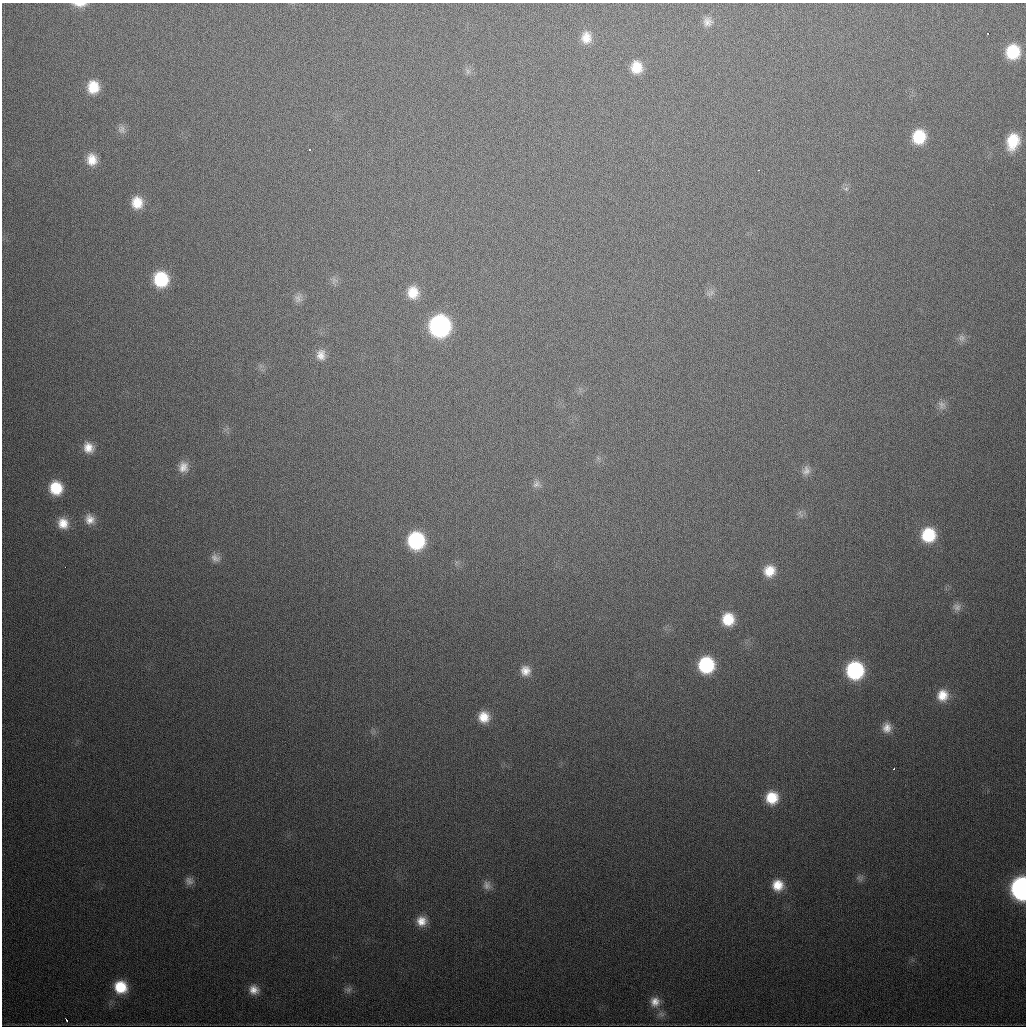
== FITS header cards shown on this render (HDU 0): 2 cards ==
NAXIS1  =                 1024
NAXIS2  =                 1024

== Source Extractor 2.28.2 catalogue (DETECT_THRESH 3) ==
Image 1024 x 1024 px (HDU 0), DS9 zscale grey, 1 PNG px = 1 image px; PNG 1028 x 1028 px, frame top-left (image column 1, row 1024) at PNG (2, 3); no overlay
Background 475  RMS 17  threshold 50.3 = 3 sigma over >= 5 px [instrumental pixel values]
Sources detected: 59; all 59 listed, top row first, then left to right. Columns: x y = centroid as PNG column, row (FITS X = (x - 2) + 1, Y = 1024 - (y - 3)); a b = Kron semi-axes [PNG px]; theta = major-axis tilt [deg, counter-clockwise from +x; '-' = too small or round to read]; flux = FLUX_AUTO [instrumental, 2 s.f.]
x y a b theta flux
80 4 16 5 -1 8700
707 22 12 12 - 8200
988 33 3 2 - 2500
586 38 15 13 -89 15000
1013 52 13 12 - 43000
636 67 13 12 - 20000
468 71 7 6 - 3200
93 87 14 12 89 24000
121 129 11 10 - 6000
919 137 14 12 72 38000
1013 141 17 12 74 35000
310 149 3 3 - 1600
92 159 14 12 -84 16000
758 170 3 2 - 1500
846 189 6 6 - 2800
137 203 14 13 - 21000
161 279 14 13 - 56000
413 292 15 13 -79 21000
710 293 13 6 28 4400
298 298 12 9 87 5800
440 326 15 14 - 250000
961 338 10 9 - 5600
321 355 14 11 89 11000
942 405 13 10 -60 6500
88 448 14 12 -49 15000
183 467 15 13 78 13000
806 471 12 10 70 6800
536 484 12 8 34 5700
56 488 14 13 - 35000
800 513 8 4 -72 3000
90 519 14 13 - 13000
63 523 14 13 - 17000
928 535 15 14 - 50000
416 541 13 13 - 100000
215 558 13 10 -24 7000
65 567 2 2 - 1400
769 571 13 12 - 19000
957 607 12 10 -40 6600
728 619 13 12 - 29000
706 665 13 12 - 79000
855 670 13 13 - 120000
525 671 14 13 - 13000
942 695 15 13 70 20000
484 717 12 12 - 19000
887 728 12 11 - 10000
894 768 3 2 - 2400
772 798 14 13 - 31000
860 878 10 8 -26 3900
189 881 11 11 - 6600
487 885 12 11 - 7300
778 885 12 12 - 20000
1021 888 14 10 89 360000
421 921 13 13 - 15000
120 987 13 12 - 36000
254 990 12 11 - 11000
348 990 11 7 -1 4500
655 1002 14 13 - 13000
661 1014 10 9 - 6100
66 1020 4 3 - 3000
At the frame edge (FLAGS 8, measured only in part): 2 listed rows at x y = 80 4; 1021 888